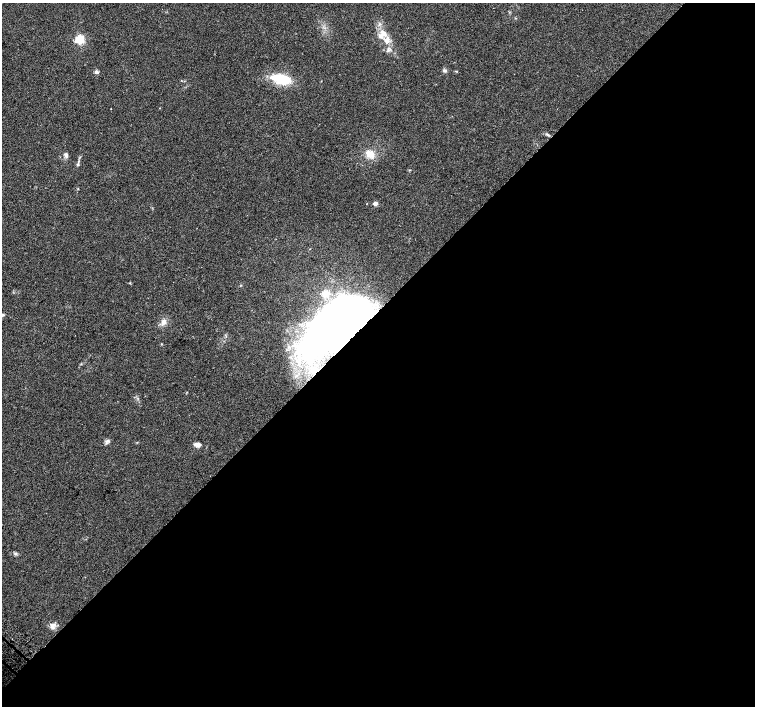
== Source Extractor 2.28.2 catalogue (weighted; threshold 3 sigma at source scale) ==
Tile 12 of 4 x 4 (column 4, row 3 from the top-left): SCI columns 4537-6041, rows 1595-3002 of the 6070 x 6070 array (HDU 1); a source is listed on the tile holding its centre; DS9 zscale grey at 2 x 2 block average (1 PNG px = mean of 2 x 2 image px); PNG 757 x 708 px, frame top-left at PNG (2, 3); no overlay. Shown black and unused: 56% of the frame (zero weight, under 2 of 3 exposures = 2% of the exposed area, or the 3 px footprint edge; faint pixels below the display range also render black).
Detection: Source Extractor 2.28.2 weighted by HDU 2 'WHT'; one run over the whole footprint, this tile lists its part. Background 0.118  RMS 0.0099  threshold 0.0445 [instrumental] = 3 sigma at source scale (4.5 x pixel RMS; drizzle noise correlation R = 1.50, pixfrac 1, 0.0396/0.0396 arcsec/px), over >= 5 px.
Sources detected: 26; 2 inside a brighter object's white glare — not listed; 2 inside a brighter listed object's ellipse — not listed separately; the other 22 listed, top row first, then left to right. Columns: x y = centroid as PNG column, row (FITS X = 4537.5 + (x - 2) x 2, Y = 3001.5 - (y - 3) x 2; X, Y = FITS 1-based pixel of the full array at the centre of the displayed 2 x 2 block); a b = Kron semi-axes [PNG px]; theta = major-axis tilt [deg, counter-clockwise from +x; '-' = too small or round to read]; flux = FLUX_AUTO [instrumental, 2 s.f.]
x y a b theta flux
383 33 11 8 -49 23
79 39 3 3 - 210
445 71 5 4 - 4.6
456 71 3 2 - 1.7
96 72 5 4 - 5.6
281 79 20 8 -12 96
547 134 6 3 -23 4.2
370 154 10 8 -24 28
66 155 8 5 -66 6.2
78 164 6 3 89 3.7
375 203 3 3 - 22
325 294 3 3 - 98
2 315 4 3 - 3.6
163 322 6 6 - 14
347 324 38 26 16 3300
161 344 3 2 - 1.4
314 370 7 5 -25 8.1
296 376 4 3 - 2.7
108 441 5 4 - 4.8
197 445 7 5 -5 12
15 553 5 2 - 2.6
53 626 10 7 66 11
Overlapping masked pixels (flux is a lower limit): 1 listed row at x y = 347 324
Isophote crosses this tile's border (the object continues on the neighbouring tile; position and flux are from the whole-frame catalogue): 1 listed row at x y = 2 315
Diffuse or blended objects may show on this block-average render without a row.